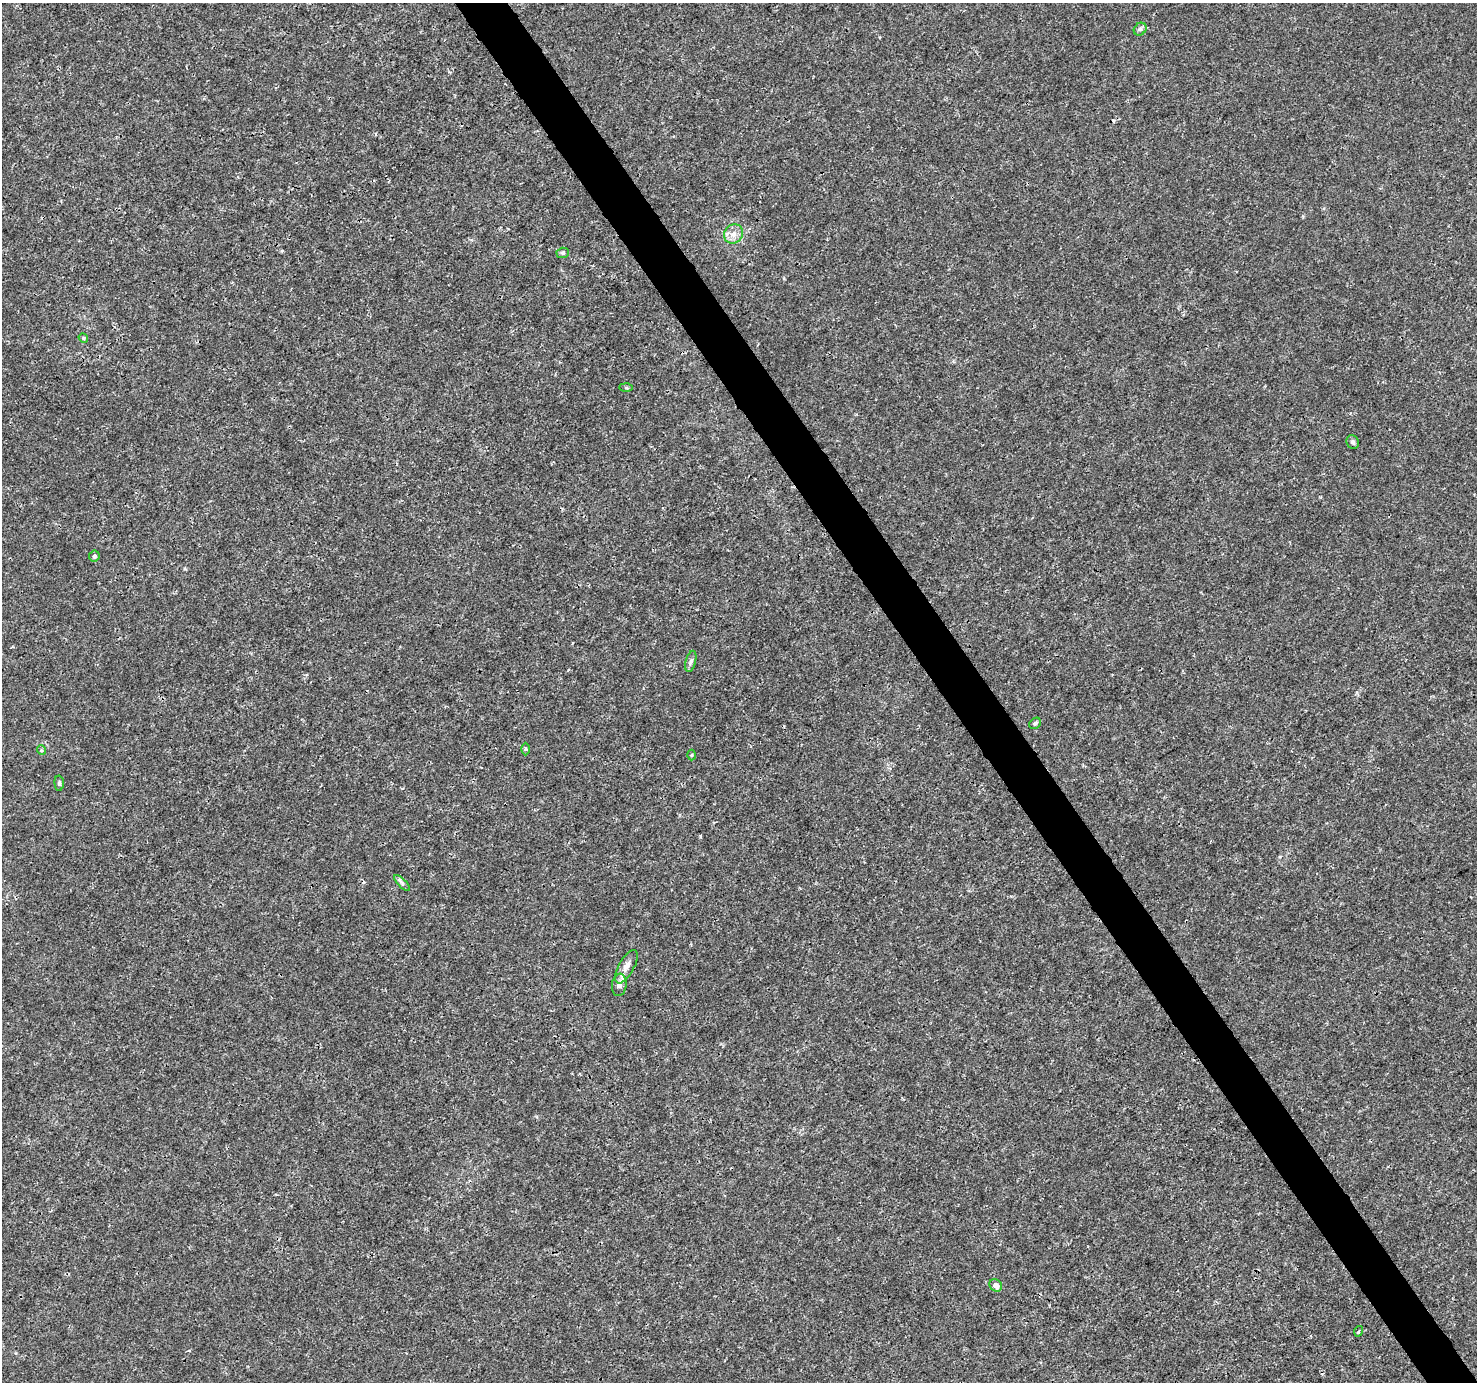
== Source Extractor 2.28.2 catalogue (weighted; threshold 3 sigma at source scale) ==
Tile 6 of 4 x 4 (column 2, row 2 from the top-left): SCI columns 1480-2954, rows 2941-4320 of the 5904 x 5819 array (HDU 1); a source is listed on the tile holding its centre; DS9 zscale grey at full resolution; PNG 1479 x 1384 px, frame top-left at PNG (2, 3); each listed source drawn as its Kron ellipse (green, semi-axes under 4 px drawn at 4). Shown black and unused: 4% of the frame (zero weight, under 3 of 4 exposures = <1% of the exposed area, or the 3 px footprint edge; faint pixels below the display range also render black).
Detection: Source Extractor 2.28.2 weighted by HDU 2 'WHT'; one run over the whole footprint, this tile lists its part. Background 0.00285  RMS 0.0011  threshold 0.00475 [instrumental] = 3 sigma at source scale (4.5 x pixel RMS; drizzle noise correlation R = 1.50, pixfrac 1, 0.0396/0.0396 arcsec/px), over >= 5 px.
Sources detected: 19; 1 cosmic-ray / hot-pixel residue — neither listed nor drawn; the other 18 listed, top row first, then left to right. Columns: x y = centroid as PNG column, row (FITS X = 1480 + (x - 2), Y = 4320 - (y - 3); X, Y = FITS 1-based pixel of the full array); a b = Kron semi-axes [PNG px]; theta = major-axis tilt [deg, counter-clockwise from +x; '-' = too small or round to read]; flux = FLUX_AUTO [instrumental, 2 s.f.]
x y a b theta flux
1140 29 7 5 45 0.23
733 234 10 9 - 0.77
563 253 6 5 - 0.19
83 338 5 4 - 0.13
626 387 6 4 -1 0.13
1353 442 7 6 - 0.27
94 556 5 5 - 0.25
691 661 11 5 76 0.31
1035 723 6 5 - 0.23
525 749 6 4 90 0.14
41 750 5 3 - 0.11
692 755 5 3 - 0.1
59 783 7 4 -89 0.2
402 883 10 4 -45 0.28
626 967 18 7 60 0.8
619 985 11 7 84 0.54
996 1285 7 6 - 0.52
1359 1331 5 3 - 0.11